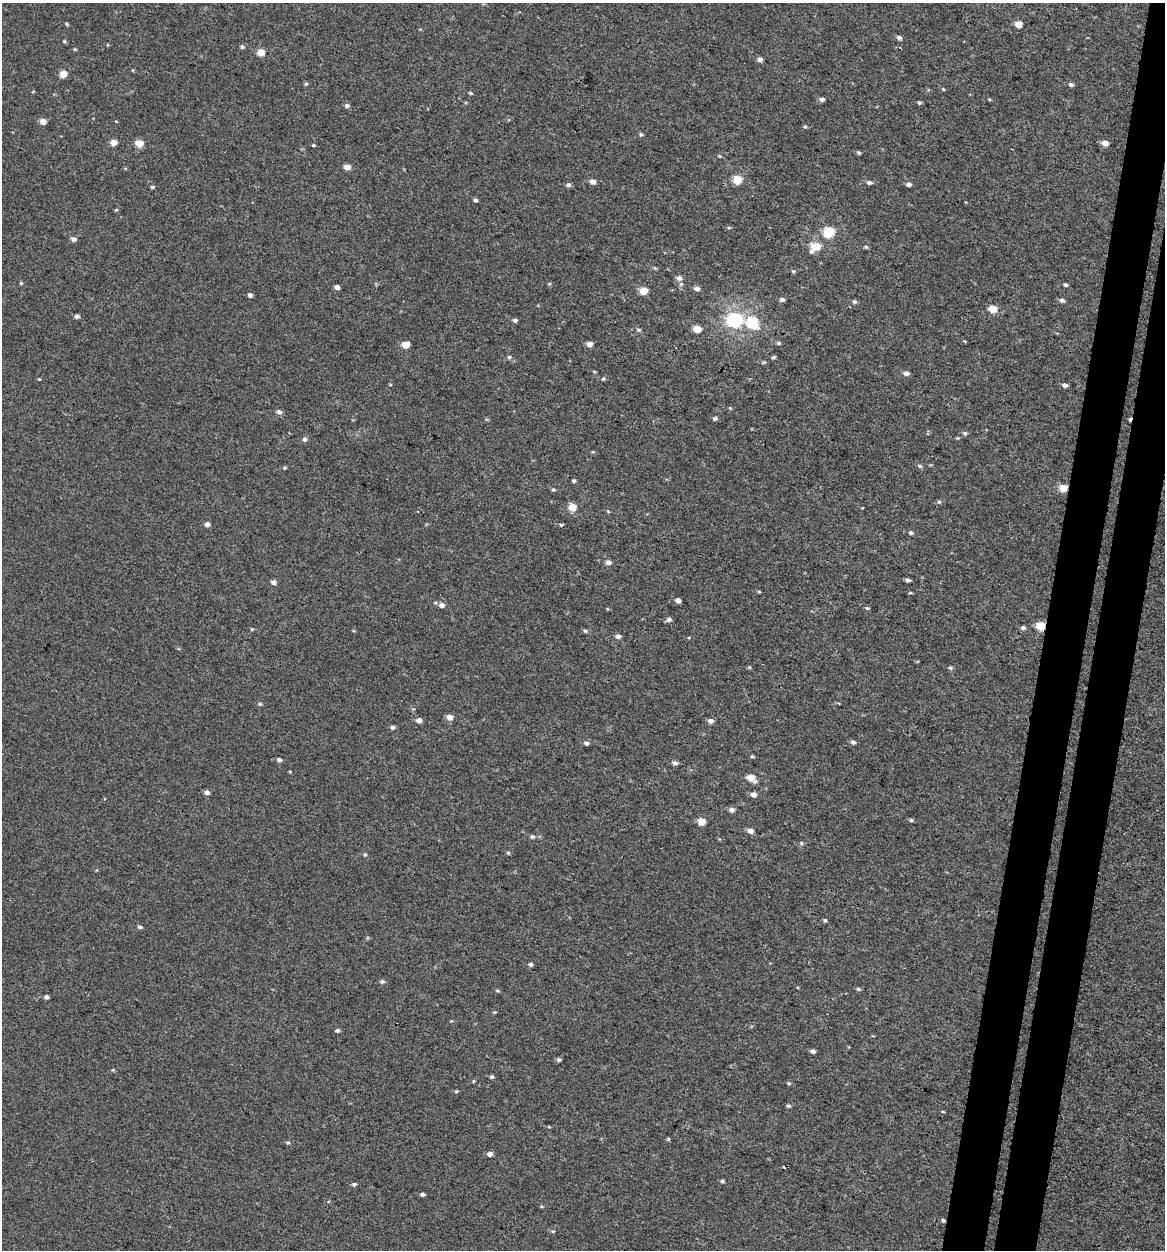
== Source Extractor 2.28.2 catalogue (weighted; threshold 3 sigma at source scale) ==
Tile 10 of 4 x 4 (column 2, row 3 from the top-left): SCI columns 1436-2598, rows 1271-2518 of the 5257 x 5027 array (HDU 1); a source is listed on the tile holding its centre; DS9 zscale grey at full resolution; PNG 1167 x 1252 px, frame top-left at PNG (2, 3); no overlay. Shown black and unused: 6% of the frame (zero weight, under 3 of 4 exposures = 4% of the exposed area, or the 3 px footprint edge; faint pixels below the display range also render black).
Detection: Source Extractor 2.28.2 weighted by HDU 2 'WHT'; one run over the whole footprint, this tile lists its part. Background -2.61e-04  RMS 0.0026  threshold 0.0118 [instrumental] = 3 sigma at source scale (4.5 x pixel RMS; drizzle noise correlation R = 1.50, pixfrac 1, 0.0396/0.0396 arcsec/px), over >= 5 px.
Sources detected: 142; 2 cosmic-ray / hot-pixel residue — not listed; the other 140 listed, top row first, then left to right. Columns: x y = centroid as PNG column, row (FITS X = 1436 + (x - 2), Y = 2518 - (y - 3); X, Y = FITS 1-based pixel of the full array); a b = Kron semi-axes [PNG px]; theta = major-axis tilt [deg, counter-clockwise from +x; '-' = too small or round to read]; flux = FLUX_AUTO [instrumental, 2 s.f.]
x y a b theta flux
67 24 5 3 - 0.25
1019 24 5 5 - 3
899 38 6 5 - 0.69
64 41 5 4 - 0.32
242 47 5 5 - 0.44
261 52 5 5 - 3.8
760 59 5 4 - 1
63 74 5 5 - 4
306 84 5 4 - 0.35
1071 85 6 5 - 0.51
943 89 4 3 - 0.23
470 93 5 3 - 0.32
822 99 6 4 -12 0.74
989 99 5 3 - 0.22
919 103 5 4 - 0.35
347 105 5 5 - 0.55
43 121 6 5 - 1.6
805 127 5 3 - 0.32
641 134 5 5 - 0.4
114 143 5 5 - 2.1
139 143 5 5 - 5.1
1105 143 6 5 - 1.6
313 145 4 4 - 0.26
859 153 5 4 - 0.35
720 156 5 3 - 0.23
347 167 5 5 - 1.9
737 179 5 5 - 6.7
593 181 6 5 - 1.3
869 182 6 5 - 0.63
909 184 5 4 - 0.76
568 185 6 5 - 0.67
152 187 4 4 - 0.37
475 200 5 4 - 0.47
116 210 5 3 - 0.24
729 228 5 3 - 0.25
829 232 6 6 - 15
74 239 5 5 - 0.97
815 246 9 6 29 6.3
866 247 5 4 - 0.32
793 271 5 4 - 0.31
679 278 8 7 - 0.98
21 283 4 3 - 0.27
1065 285 4 4 - 0.47
337 287 5 4 - 1.1
697 289 6 5 - 0.93
643 291 5 5 - 6
250 295 4 4 - 0.86
782 299 6 5 - 0.61
1062 300 6 5 - 0.72
854 301 6 6 - 0.46
993 309 5 5 - 4.4
77 316 6 5 - 0.63
515 320 5 4 - 0.58
735 320 7 6 - 53
752 322 7 6 - 16
697 329 5 5 - 4.6
639 330 5 4 - 0.36
965 341 3 2 - 0.83
778 343 5 4 - 0.41
590 344 5 5 - 1.5
405 345 7 6 - 2.7
509 357 5 5 - 0.42
774 357 6 3 18 0.35
906 373 6 5 - 0.91
39 379 3 3 - 0.21
603 379 5 4 - 0.33
1065 385 6 5 - 0.7
730 408 4 3 - 0.22
279 412 7 6 - 0.82
715 418 5 4 - 0.58
965 433 6 5 - 0.44
305 439 6 6 - 0.71
920 466 6 4 -19 0.48
574 481 4 4 - 0.44
1063 488 5 5 - 5.8
553 490 5 4 - 0.35
939 502 6 5 - 0.4
572 507 5 5 - 5.7
608 511 5 4 - 0.24
207 524 5 5 - 1
561 524 4 3 - 0.74
911 533 5 5 - 0.43
608 562 6 5 - 0.91
908 580 6 4 -7 0.61
273 582 6 5 - 0.91
759 592 5 3 - 0.25
910 593 5 3 - 0.23
678 600 4 4 - 1.1
442 605 7 6 - 1
867 608 5 4 - 0.38
669 619 7 6 - 0.72
1040 626 5 5 - 8.1
1023 627 6 4 -16 0.5
252 629 4 3 - 0.24
585 631 5 4 - 0.37
618 636 6 5 - 0.85
749 667 5 4 - 0.28
950 668 5 5 - 0.44
260 704 5 5 - 0.34
449 717 6 6 - 1.9
419 720 5 5 - 1.2
711 721 6 5 - 1.1
392 727 5 5 - 0.62
853 742 6 5 - 0.61
586 743 6 5 - 0.61
279 760 5 5 - 0.64
675 763 5 5 - 0.82
751 778 7 6 - 3.4
207 792 5 5 - 0.89
754 794 6 6 - 1.2
732 810 6 6 - 0.9
911 820 4 4 - 0.37
702 821 5 5 - 4.4
750 831 7 5 -7 1.3
532 837 6 5 - 0.46
801 843 6 4 -89 0.34
508 853 5 4 - 0.32
365 854 5 4 - 0.35
825 920 5 4 - 0.39
140 927 6 4 -8 0.48
531 964 5 5 - 0.49
382 982 6 5 - 0.45
858 989 6 5 - 0.42
46 997 4 4 - 0.69
337 1030 5 4 - 0.5
813 1051 5 4 - 0.76
559 1060 5 5 - 0.54
492 1077 5 4 - 0.52
473 1081 5 3 - 0.23
789 1083 5 3 - 0.25
456 1091 4 3 - 0.27
788 1106 6 4 -6 0.38
668 1139 5 4 - 0.3
288 1143 5 3 - 0.3
490 1154 6 5 - 0.93
722 1181 4 4 - 0.37
354 1184 5 4 - 0.49
422 1194 5 4 - 0.57
943 1220 5 4 - 0.36
553 1231 5 3 - 0.26
Overlapping masked pixels (flux is a lower limit): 2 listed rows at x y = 1063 488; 1040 626